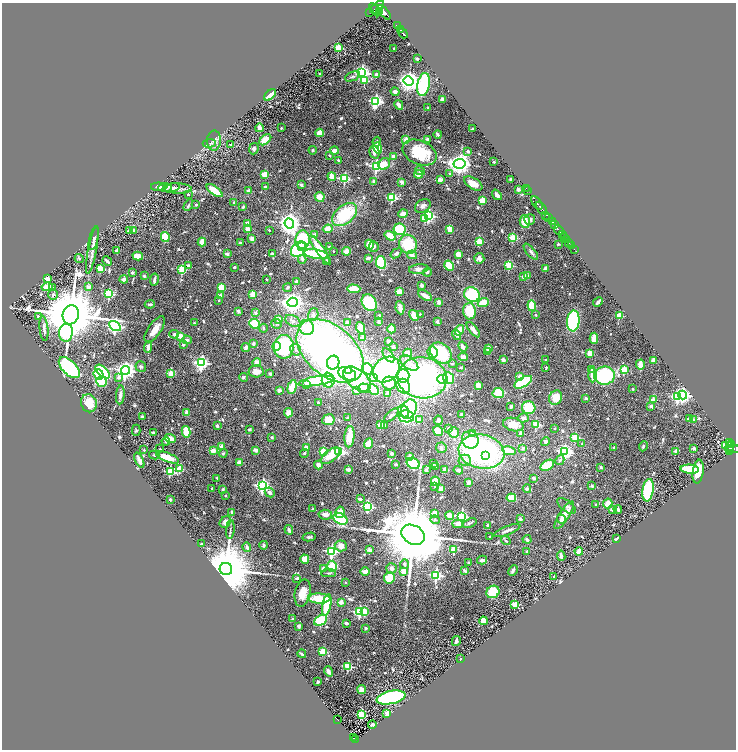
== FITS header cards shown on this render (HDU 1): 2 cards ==
NAXIS1  =                 1468
NAXIS2  =                 1495

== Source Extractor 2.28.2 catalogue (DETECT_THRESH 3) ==
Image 1468 x 1495 px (HDU 1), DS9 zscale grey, zoomed out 1/2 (1 PNG px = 2 x 2 image px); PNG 738 x 752 px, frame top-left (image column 1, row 1494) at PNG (2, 3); each listed source drawn as its Kron ellipse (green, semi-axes under 4 px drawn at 4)
Background 0.679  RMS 0.061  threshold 0.184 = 3 sigma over >= 5 px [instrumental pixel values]
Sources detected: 769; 31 cannot appear on this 1/2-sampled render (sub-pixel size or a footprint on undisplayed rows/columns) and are neither listed nor drawn; of the other 738, the 500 brightest by FLUX_AUTO listed and drawn (238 fainter detections omitted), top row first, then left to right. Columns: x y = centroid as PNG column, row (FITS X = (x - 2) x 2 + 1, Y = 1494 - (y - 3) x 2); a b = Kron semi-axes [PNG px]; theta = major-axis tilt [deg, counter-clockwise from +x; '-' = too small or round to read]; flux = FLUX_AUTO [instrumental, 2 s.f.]
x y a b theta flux
377 7 8 4 41 3000
375 10 7 3 -51 2000
380 11 3 3 - 830
369 12 2 1 - 21
384 12 8 4 -47 3300
397 26 3 2 - 560
400 30 3 2 - 690
403 33 5 2 - 990
338 48 3 3 - 640
394 48 2 2 - 26
417 59 2 2 - 65
362 73 4 4 - 3400
319 74 2 2 - 17
377 75 2 2 - 210
352 76 8 3 22 26
365 81 3 3 - 480
408 81 5 4 - 8300
423 84 12 6 78 1200
395 92 4 4 - 41
270 95 7 4 42 210
442 99 2 2 - 160
376 101 4 4 - 2400
399 105 5 3 - 50
428 108 2 2 - 24
259 128 4 3 - 65
281 128 2 2 - 24
472 129 4 2 - 28
320 133 4 3 - 130
438 134 4 3 - 25
427 139 4 3 - 22
265 140 7 4 41 190
406 140 2 2 - 240
214 141 10 7 85 61
377 142 5 3 - 24
209 143 6 3 6 21
231 145 2 2 - 37
378 148 6 4 -73 280
254 149 5 4 - 37
313 150 4 3 - 18
334 150 4 3 - 84
468 151 2 2 - 51
374 152 7 5 -74 67
419 153 18 11 -24 470
330 156 2 2 - 22
393 156 2 2 - 99
338 160 2 2 - 36
494 162 2 2 - 30
384 164 6 5 - 110
460 164 6 5 - 10000
376 166 4 3 - 1700
420 171 5 3 - 33
450 173 2 2 - 27
265 174 4 3 - 160
419 174 5 3 - 130
332 177 4 3 - 220
345 179 3 3 - 1000
511 179 2 2 - 79
440 180 2 2 - 210
374 181 2 2 - 87
402 182 2 2 - 150
473 183 10 5 -31 140
301 185 2 2 - 69
159 187 8 4 -2 44
265 187 2 2 - 57
165 188 7 3 2 43
172 188 7 3 15 24
177 188 14 5 -1 60
526 188 2 1 - 19
518 189 4 3 - 26
215 191 9 3 -37 320
249 191 2 2 - 190
528 191 2 1 - 24
188 194 2 2 - 31
497 195 6 3 -53 36
320 197 5 4 - 130
392 198 3 3 - 1000
482 200 3 3 - 380
234 203 4 3 - 28
537 203 7 3 -55 1200
188 205 6 3 58 21
196 205 2 2 - 55
423 206 8 6 32 52
243 207 3 2 - 19
541 208 7 2 -54 1800
403 213 5 4 - 72
345 215 14 9 40 620
429 215 4 3 - 1800
546 215 4 2 - 280
425 218 4 3 - 390
549 218 3 2 - 420
530 220 5 5 - 35
525 221 6 5 - 220
552 221 4 1 - 320
247 223 2 2 - 140
289 223 5 4 - 12000
554 225 4 3 - 520
248 229 3 3 - 71
328 229 5 4 - 130
400 229 6 6 - 410
450 229 4 3 - 140
134 230 2 2 - 73
269 230 2 2 - 24
559 230 5 2 - 1900
130 231 2 2 - 170
315 234 4 3 - 28
563 235 3 2 - 420
390 236 6 4 -36 220
165 237 5 4 - 290
565 237 2 1 - 520
94 238 12 4 76 48
513 238 3 3 - 510
252 239 4 4 - 52
567 239 2 1 - 350
303 240 9 7 82 850
479 241 3 3 - 340
202 242 4 3 - 130
569 242 2 2 - 190
240 243 3 2 - 30
408 244 9 8 - 460
558 244 2 2 - 28
369 245 5 3 - 280
301 246 2 2 - 85
571 246 3 2 - 240
330 247 4 3 - 19
374 247 5 5 - 22
299 249 9 6 42 810
574 249 2 1 - 62
92 250 24 3 79 81
320 250 17 4 -55 320
117 251 2 2 - 160
333 251 2 2 - 21
347 251 4 4 - 97
531 252 10 4 -50 31
396 253 6 4 36 35
227 254 2 2 - 110
272 254 4 3 - 28
315 254 12 4 -9 860
458 254 4 3 - 89
412 255 5 4 - 66
138 256 5 3 - 130
79 258 5 3 - 19
368 258 4 4 - 29
302 259 4 3 - 25
479 259 5 5 - 59
107 261 5 2 - 30
327 261 3 3 - 31
381 262 6 5 - 670
188 265 4 3 - 22
509 265 3 3 - 630
449 266 5 4 - 190
234 267 2 2 - 24
100 269 3 2 - 390
182 269 3 3 - 550
419 269 10 4 7 49
546 269 3 3 - 94
427 272 4 3 - 19
132 273 2 2 - 55
527 275 2 2 - 110
144 276 4 3 - 18
524 276 2 2 - 150
48 279 2 2 - 290
124 279 4 3 - 57
266 279 2 2 - 23
154 280 6 2 81 54
297 281 2 2 - 98
422 285 2 2 - 130
47 287 5 4 - 160
52 287 3 2 - 19
89 287 3 2 - 120
221 287 4 3 - 190
288 287 4 4 - 23
354 289 6 3 -2 300
399 292 2 2 - 390
109 294 3 3 - 1200
253 294 3 3 - 220
53 295 5 5 - 37
472 295 8 7 - 880
220 296 2 2 - 110
425 296 7 3 -32 100
219 300 2 2 - 20
293 302 5 4 - 8100
439 302 4 3 - 41
598 302 5 2 - 40
369 303 9 7 -52 720
483 303 6 3 20 260
150 304 5 3 - 27
532 306 5 4 - 230
400 308 7 4 -81 69
238 311 4 3 - 23
470 311 8 6 -87 350
256 313 2 2 - 53
420 314 2 2 - 17
71 315 10 8 74 130000
313 315 6 5 - 52
414 315 6 4 -57 110
535 315 2 2 - 34
619 315 3 2 - 450
38 316 3 2 - 20
379 316 3 2 - 30
279 319 2 2 - 180
293 321 8 5 -28 56
573 321 10 6 85 1000
379 322 3 3 - 26
437 322 4 3 - 21
194 323 2 2 - 19
347 323 3 3 - 63
255 324 5 4 - 430
277 324 5 5 - 26
115 326 6 4 -32 4000
307 327 7 7 - 520
44 328 13 3 -84 54
263 328 4 4 - 18
361 328 6 4 -70 110
155 329 15 6 55 120
392 329 4 3 - 200
459 330 5 3 - 210
473 330 9 4 -51 50
66 333 9 7 86 1700
174 334 4 4 - 27
456 335 5 4 - 51
180 336 2 2 - 240
362 338 2 2 - 140
594 338 5 4 - 140
187 340 5 4 - 38
389 341 2 2 - 35
253 344 4 3 - 22
183 345 2 2 - 63
276 346 4 3 - 210
463 346 5 4 - 59
148 347 6 3 86 54
284 347 12 10 88 1100
393 347 2 2 - 90
246 348 4 3 - 54
488 348 4 3 - 57
296 350 6 5 - 40
330 351 39 24 -41 6900
433 352 6 5 - 150
488 352 4 2 - 64
408 353 4 3 - 120
441 353 12 9 -44 800
590 353 4 4 - 100
388 355 8 4 -54 29
463 357 4 4 - 64
503 360 2 2 - 160
546 360 2 2 - 64
653 360 2 2 - 150
201 363 4 4 - 2700
257 363 4 4 - 93
333 363 7 6 - 690
409 363 10 6 -36 79
452 364 2 2 - 36
640 365 5 2 - 150
141 367 5 5 - 31
461 367 2 2 - 52
546 367 2 2 - 18
69 368 13 7 -44 1100
367 369 6 5 - 530
386 369 14 11 41 1700
592 369 3 2 - 43
125 370 4 4 - 6400
349 370 3 3 - 300
624 370 3 3 - 530
256 371 7 6 - 80
103 372 9 4 -42 580
171 373 3 2 - 360
270 374 3 3 - 28
347 374 9 6 -22 400
99 375 6 4 -52 520
592 375 7 3 -88 150
403 376 6 6 - 470
520 376 3 2 - 170
604 376 10 9 - 870
244 377 4 4 - 19
118 378 3 2 - 79
374 378 3 3 - 73
422 378 24 20 -8 3300
449 378 6 5 - 240
357 379 16 9 -39 680
442 379 5 4 - 360
328 380 7 6 - 420
316 381 18 4 9 730
101 382 5 5 - 360
523 382 10 5 29 640
389 383 7 6 - 170
307 384 2 2 - 150
478 385 4 3 - 89
403 386 8 6 -58 750
292 387 7 4 75 250
364 388 6 5 - 150
373 389 6 3 -45 460
633 389 2 2 - 28
279 390 2 2 - 130
357 390 3 3 - 110
498 393 5 5 - 210
387 394 2 2 - 100
120 395 9 3 86 51
682 395 4 4 - 3300
677 397 3 3 - 1600
556 398 7 6 - 180
586 398 4 3 - 21
653 399 2 2 - 180
318 402 2 2 - 36
89 403 9 7 -71 230
651 406 2 2 - 75
511 407 3 2 - 25
529 408 6 6 - 360
409 409 10 7 65 890
404 411 6 5 - 670
187 413 4 2 - 86
289 413 4 4 - 110
391 415 9 4 44 34
462 415 3 2 - 31
406 416 8 6 -10 990
142 417 2 2 - 120
348 417 3 3 - 18
523 418 5 4 - 40
689 419 2 2 - 130
328 420 6 5 - 160
419 420 3 3 - 73
438 420 5 3 - 19
693 420 2 2 - 95
536 424 3 3 - 610
380 425 2 2 - 300
385 425 3 3 - 19
513 425 10 6 -15 140
217 426 3 2 - 22
449 428 4 3 - 41
555 428 2 2 - 26
249 429 3 3 - 17
136 430 5 3 - 22
438 431 5 5 - 92
186 432 6 3 -78 280
454 432 5 5 - 120
153 433 3 3 - 18
520 433 2 2 - 75
472 434 4 3 - 34
272 437 2 2 - 72
349 437 11 5 84 320
575 437 3 3 - 450
170 438 6 3 -20 130
470 440 9 8 - 580
166 441 4 3 - 36
546 442 4 4 - 30
729 443 3 2 - 180
368 444 5 4 - 160
582 444 2 2 - 17
725 445 4 3 - 690
731 445 2 1 - 120
221 446 2 2 - 160
643 446 5 3 - 18
614 447 2 2 - 30
730 447 2 1 - 38
306 448 4 3 - 93
441 448 5 5 - 32
522 448 2 2 - 76
694 448 2 2 - 110
160 449 2 2 - 22
733 449 7 2 1 660
144 450 2 2 - 27
255 450 2 2 - 210
213 451 2 2 - 260
509 451 7 4 -11 140
564 451 4 4 - 3200
676 451 2 2 - 120
729 451 4 3 - 310
323 452 3 3 - 480
339 452 4 3 - 1300
481 452 23 17 -11 2700
223 453 4 4 - 18
304 453 4 3 - 21
391 453 3 2 - 33
154 455 5 3 - 21
331 456 11 5 39 220
410 456 3 2 - 65
486 456 4 3 - 140
167 457 12 4 -22 300
139 460 8 3 -66 52
465 460 6 5 - 62
560 460 5 4 - 20
239 462 2 2 - 120
413 463 7 5 -32 830
396 464 3 2 - 23
433 464 2 2 - 20
318 465 4 3 - 61
547 465 7 4 33 310
435 466 2 2 - 44
601 467 2 2 - 59
180 469 3 3 - 440
348 469 4 3 - 35
690 469 9 4 -5 390
426 470 3 3 - 28
445 470 4 3 - 95
458 470 5 3 - 36
170 472 3 3 - 720
698 472 12 5 82 190
217 478 2 2 - 18
533 478 4 3 - 26
435 481 5 4 - 240
469 482 3 3 - 88
263 486 4 4 - 3300
592 486 4 4 - 22
435 487 2 2 - 25
212 488 2 2 - 23
441 488 3 3 - 93
223 489 3 3 - 19
527 489 4 4 - 33
648 490 11 5 82 780
270 492 5 4 - 39
225 495 2 2 - 25
511 498 5 4 - 160
170 499 2 2 - 78
360 499 4 2 - 39
596 504 2 2 - 19
608 504 5 4 - 100
368 506 3 3 - 1500
566 506 11 5 -39 30
312 509 2 2 - 17
612 509 3 3 - 77
618 509 4 4 - 31
232 512 4 3 - 28
340 512 5 4 - 140
434 513 3 2 - 200
325 515 7 5 -10 78
564 515 16 5 58 140
450 516 4 4 - 130
461 516 3 3 - 2000
340 519 7 5 -26 490
520 519 4 3 - 26
561 519 4 4 - 28
435 520 5 4 - 19
225 522 6 5 - 76
470 523 7 3 23 21
458 524 5 4 - 47
488 525 2 2 - 49
230 529 9 2 85 23
289 530 5 3 - 37
507 531 14 3 21 55
413 535 12 9 -29 160000
490 536 2 2 - 28
309 537 6 3 13 20
527 539 4 3 - 23
617 539 3 2 - 55
506 541 5 3 - 20
201 544 2 2 - 60
264 545 4 4 - 19
341 546 6 5 - 84
247 547 5 3 - 44
454 549 3 3 - 470
369 550 2 2 - 160
331 551 3 3 - 1800
527 551 3 3 - 17
579 551 4 3 - 130
561 556 5 3 - 54
305 559 4 4 - 130
482 560 5 2 - 60
469 563 3 3 - 34
404 564 5 4 - 24
332 566 5 5 - 280
323 568 4 4 - 31
392 568 5 5 - 43
226 569 6 6 - 120000
513 570 5 2 - 25
365 571 4 3 - 79
403 571 2 2 - 270
465 571 4 3 - 33
329 573 7 3 -2 19
436 575 4 4 - 2100
554 576 2 2 - 27
297 578 4 3 - 37
390 578 6 5 - 260
345 582 2 2 - 34
493 592 7 6 - 340
303 593 13 8 79 170
319 598 11 5 -1 310
341 602 2 2 - 130
515 604 3 2 - 340
327 605 11 4 78 390
365 611 3 3 - 330
360 612 3 3 - 1200
292 619 2 2 - 63
321 620 7 5 29 440
483 621 4 3 - 190
346 623 3 2 - 29
299 626 4 3 - 24
366 628 2 2 - 65
456 641 5 2 - 37
323 651 3 3 - 510
302 654 4 2 - 24
460 659 2 2 - 22
348 666 3 3 - 750
328 671 5 3 - 41
318 682 3 2 - 29
362 690 4 4 - 68
391 697 15 6 11 2100
387 713 2 2 - 190
361 714 3 3 - 810
337 720 4 1 - 57
372 724 4 3 - 35
353 738 2 1 - 24
355 740 2 2 - 35
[238 fainter detections neither listed nor drawn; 31 sub-pixel or undisplayed-footprint detections neither listed nor drawn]